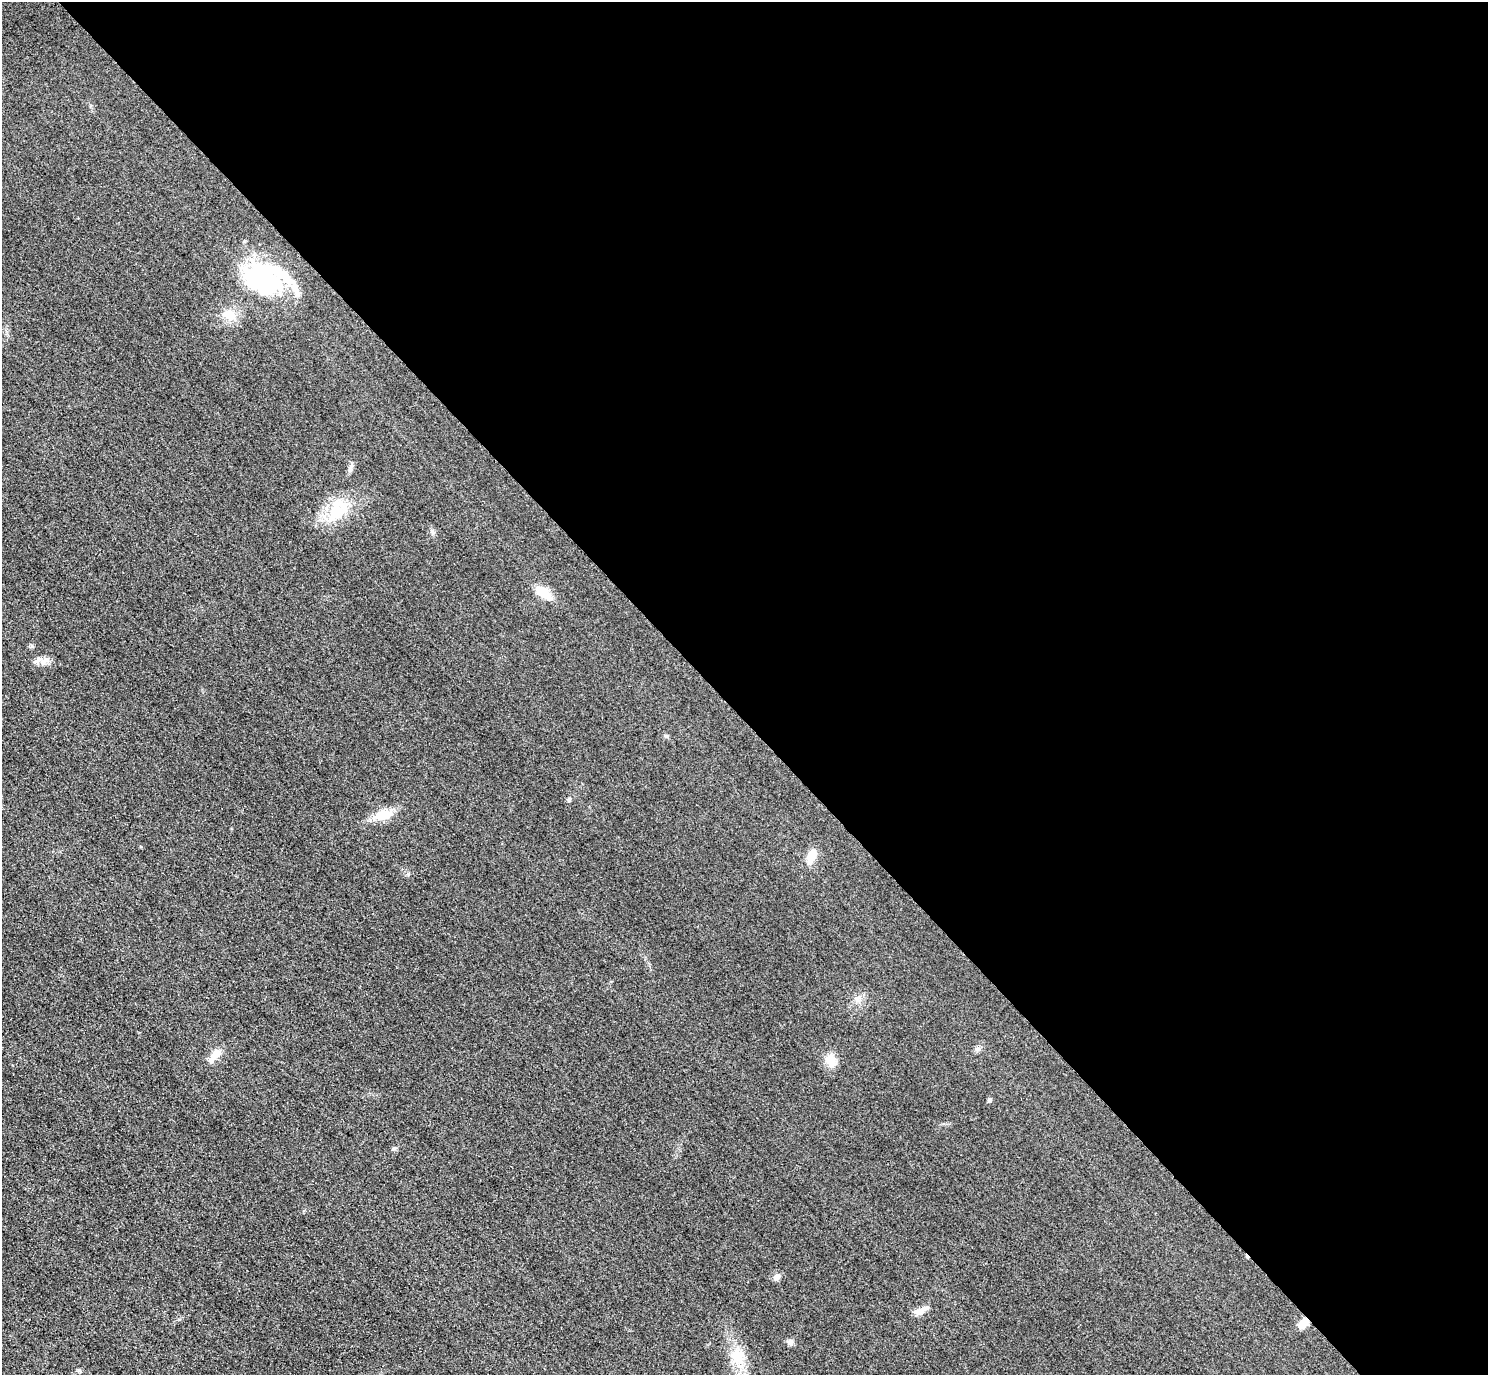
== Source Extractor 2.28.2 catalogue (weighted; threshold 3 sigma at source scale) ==
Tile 8 of 4 x 4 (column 4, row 2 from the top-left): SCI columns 4490-5975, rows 2931-4303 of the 6005 x 6003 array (HDU 1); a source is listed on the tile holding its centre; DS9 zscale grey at full resolution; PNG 1490 x 1377 px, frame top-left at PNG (2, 2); no overlay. Shown black and unused: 52% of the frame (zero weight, under 3 of 4 exposures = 3% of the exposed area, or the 3 px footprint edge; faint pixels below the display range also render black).
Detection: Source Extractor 2.28.2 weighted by HDU 2 'WHT'; one run over the whole footprint, this tile lists its part. Background 0.0531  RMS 0.016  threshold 0.0724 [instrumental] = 3 sigma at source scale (4.5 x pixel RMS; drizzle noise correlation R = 1.50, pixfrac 1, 0.05/0.05 arcsec/px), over >= 5 px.
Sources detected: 24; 2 inside a brighter listed object's ellipse — not listed separately; the other 22 listed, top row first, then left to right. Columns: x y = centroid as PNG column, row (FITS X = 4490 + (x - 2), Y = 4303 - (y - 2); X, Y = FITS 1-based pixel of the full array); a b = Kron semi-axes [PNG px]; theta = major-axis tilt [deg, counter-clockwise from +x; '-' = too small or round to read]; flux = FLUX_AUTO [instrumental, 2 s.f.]
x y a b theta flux
264 279 52 39 -15 180
230 315 17 14 -54 23
351 467 14 5 67 5.4
336 512 35 20 40 60
432 532 8 6 -73 4.1
543 593 15 8 -38 40
44 661 12 7 52 8.9
666 736 6 5 - 2.8
568 800 6 5 - 2.5
383 815 19 10 17 33
811 856 15 8 70 24
977 1049 7 5 45 3.6
216 1054 17 9 44 18
830 1060 12 10 -67 23
989 1100 5 4 - 3.4
394 1148 6 5 - 2.6
776 1277 8 7 - 6.9
920 1311 16 8 27 11
1304 1323 15 8 47 13
790 1342 9 7 -43 5.4
738 1357 26 17 -72 41
79 1371 6 4 -30 2.5
Overlapping masked pixels (flux is a lower limit): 1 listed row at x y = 1304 1323
Unlisted compact peaks at least as high as the median listed source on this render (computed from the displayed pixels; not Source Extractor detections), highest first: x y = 408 874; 32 646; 141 847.